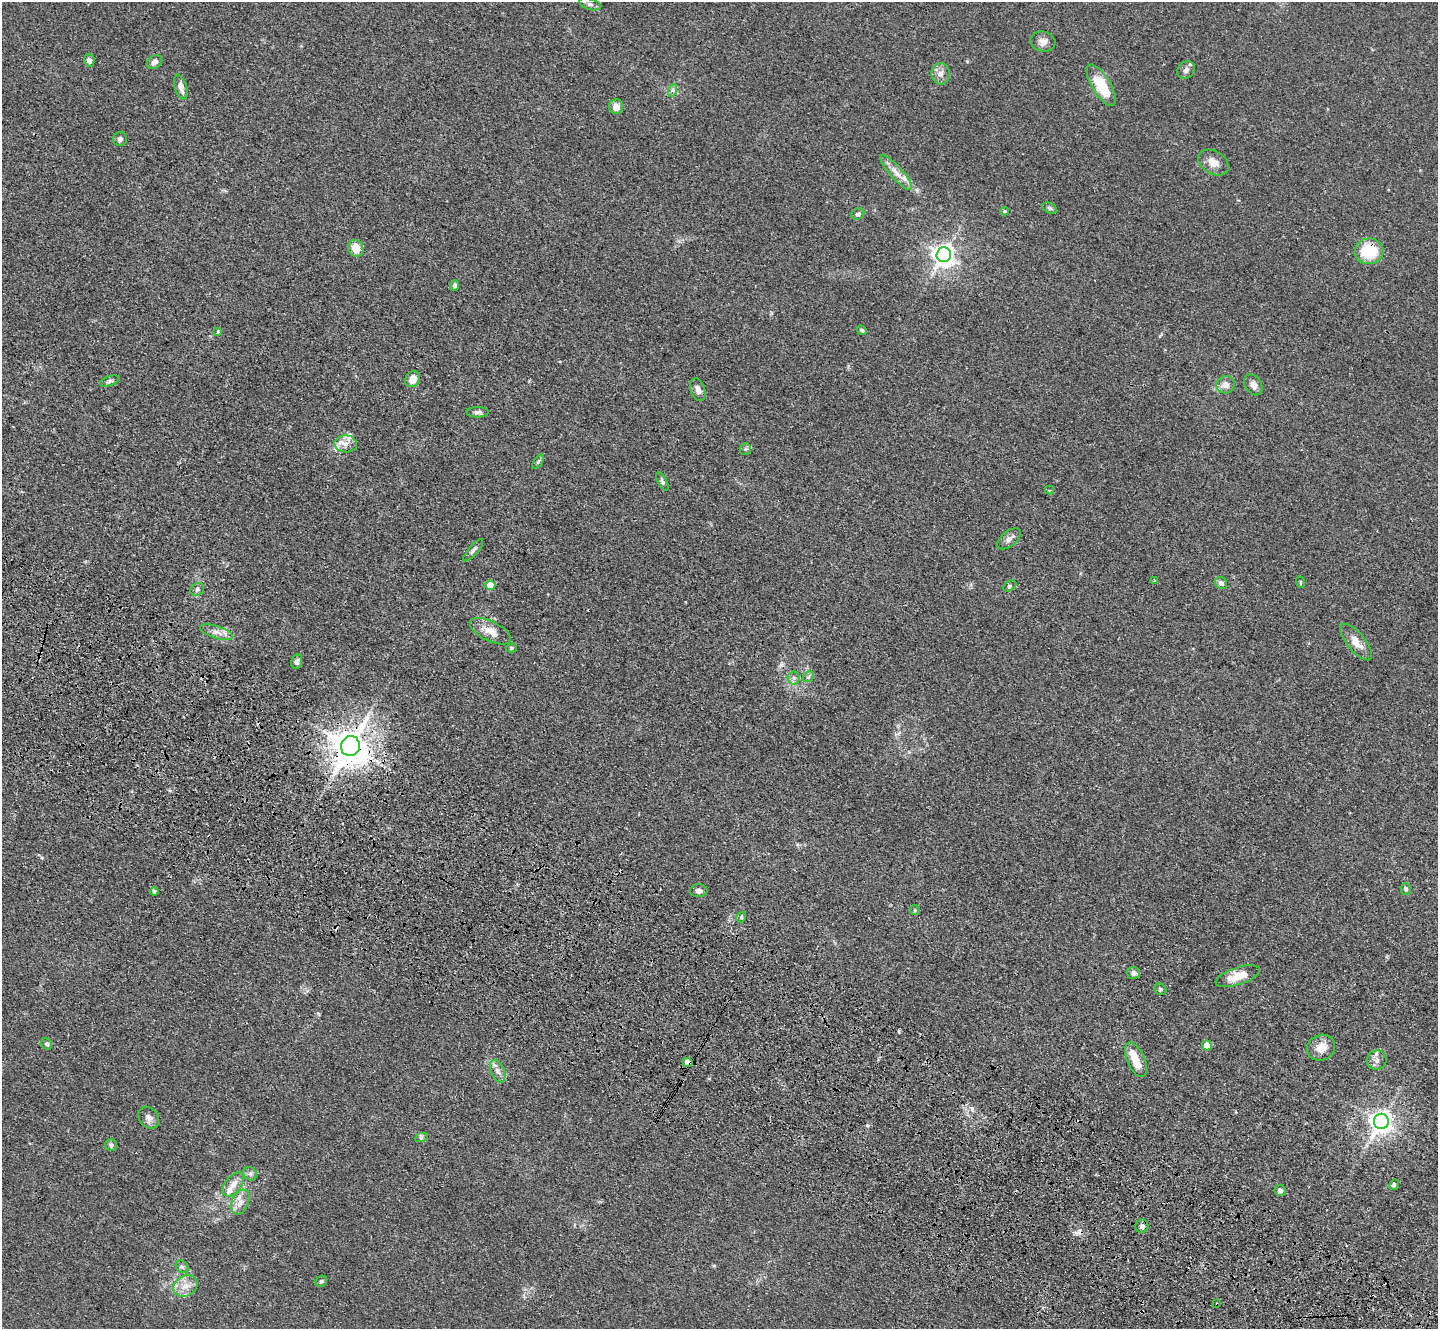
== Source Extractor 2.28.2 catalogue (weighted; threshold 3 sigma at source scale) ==
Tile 6 of 4 x 4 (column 2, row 2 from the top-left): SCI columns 1488-2923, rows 3029-4355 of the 5849 x 5918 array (HDU 1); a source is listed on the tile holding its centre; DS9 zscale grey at full resolution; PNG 1440 x 1331 px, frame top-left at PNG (2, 2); each listed source drawn as its Kron ellipse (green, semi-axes under 4 px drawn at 4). Shown black and unused: <1% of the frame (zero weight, under 3 of 4 exposures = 5% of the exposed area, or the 3 px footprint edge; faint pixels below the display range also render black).
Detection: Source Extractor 2.28.2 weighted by HDU 2 'WHT'; one run over the whole footprint, this tile lists its part. Background 0.0331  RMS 0.0043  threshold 0.0194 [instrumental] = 3 sigma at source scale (4.5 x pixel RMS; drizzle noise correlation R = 1.50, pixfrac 1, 0.05/0.05 arcsec/px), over >= 5 px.
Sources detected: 91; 6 cosmic-ray / hot-pixel residue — neither listed nor drawn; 7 inside a brighter listed object's ellipse — not listed separately; the other 78 listed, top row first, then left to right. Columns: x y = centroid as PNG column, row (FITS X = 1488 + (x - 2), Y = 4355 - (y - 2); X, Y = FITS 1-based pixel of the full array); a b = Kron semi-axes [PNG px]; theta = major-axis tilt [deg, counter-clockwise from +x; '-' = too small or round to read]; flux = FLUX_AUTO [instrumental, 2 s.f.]
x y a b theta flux
590 4 11 5 -18 1.4
1043 42 12 10 -14 2.7
89 60 6 5 - 2.3
154 62 8 6 33 1.9
1186 70 9 8 - 2.1
941 74 11 9 88 2.5
1101 85 23 9 -59 14
181 87 13 6 -72 3
673 90 7 4 72 1
616 107 7 7 - 3.4
120 139 7 7 - 1.4
1213 162 16 11 -31 4.6
896 172 23 6 -48 4.3
1050 208 8 5 -27 0.85
1005 211 4 4 - 0.52
858 214 7 5 31 0.95
356 248 8 7 - 6.2
1369 251 14 13 - 17
944 255 7 7 - 310
455 285 5 4 - 1.1
862 330 5 4 - 0.69
218 331 3 3 - 1.1
412 379 8 6 62 5
110 381 10 4 19 1.1
1226 385 9 8 - 2.7
1253 385 11 8 -56 2.4
698 390 12 7 -71 2.1
478 412 11 5 0 1.4
346 444 11 8 -4 2.9
745 449 6 5 - 0.88
538 462 8 4 55 0.79
662 482 10 4 -63 0.9
1050 490 4 4 - 0.55
1009 539 14 7 39 2.1
473 550 14 4 49 1.3
1154 580 3 3 - 0.46
1300 582 6 3 -72 0.47
1221 583 6 5 - 1.7
490 585 5 5 - 7
1010 586 7 5 28 0.71
197 589 7 6 - 1
490 631 22 10 -26 5.7
216 632 17 6 -18 2.6
1356 642 22 9 -50 5.4
511 648 5 4 - 0.62
297 661 7 5 81 1.3
808 677 6 4 43 0.8
794 678 6 6 - 1.1
350 746 10 9 - 990
1406 889 6 5 - 0.89
154 891 4 4 - 1.3
699 891 8 6 1 1.8
915 910 5 4 - 0.54
741 917 5 4 - 0.65
1134 973 6 5 - 1.6
1238 976 23 8 17 7.8
1160 989 6 5 - 0.75
47 1044 6 5 - 0.93
1207 1045 5 4 - 6.9
1321 1048 14 12 22 5.7
1136 1060 18 8 -67 8.1
1377 1060 10 9 - 2.3
687 1062 5 4 - 3.2
498 1071 12 7 -68 2.3
149 1118 12 9 -50 2.4
1381 1121 8 7 - 340
421 1138 7 4 19 0.68
111 1145 6 6 - 1.3
250 1174 7 6 - 1.2
233 1184 14 8 51 3.8
1394 1185 5 4 - 0.82
1280 1191 5 5 - 1.3
240 1202 13 8 68 3.5
1142 1226 7 6 - 1.8
182 1267 7 5 -43 0.9
321 1281 6 5 - 0.77
185 1286 13 10 26 4.3
1217 1304 3 2 - 0.83
Overlapping masked pixels (flux is a lower limit): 4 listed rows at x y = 1369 251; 350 746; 687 1062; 1217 1304